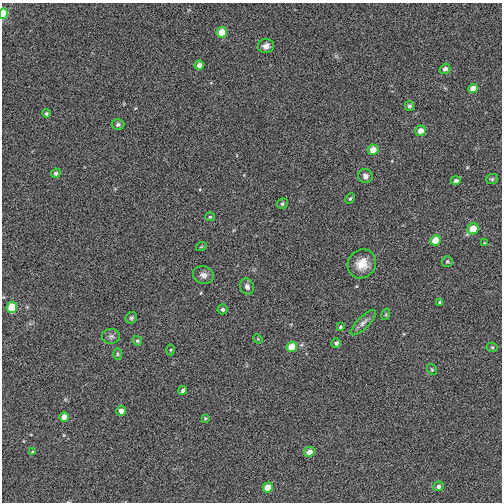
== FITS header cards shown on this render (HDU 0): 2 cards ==
NAXIS1  =                  500
NAXIS2  =                  500

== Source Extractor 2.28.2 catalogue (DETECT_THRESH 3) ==
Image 500 x 500 px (HDU 0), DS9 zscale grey, 1 PNG px = 1 image px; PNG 504 x 504 px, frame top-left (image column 1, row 500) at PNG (2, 3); each listed source drawn as its Kron ellipse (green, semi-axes under 4 px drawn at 4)
Background -0.00119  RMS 0.035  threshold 0.106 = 3 sigma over >= 5 px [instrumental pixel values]
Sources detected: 50; all 50 listed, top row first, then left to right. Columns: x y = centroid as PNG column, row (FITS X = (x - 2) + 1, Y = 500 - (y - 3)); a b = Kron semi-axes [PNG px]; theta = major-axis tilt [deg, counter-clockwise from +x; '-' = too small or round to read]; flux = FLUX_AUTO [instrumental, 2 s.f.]
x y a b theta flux
3 14 5 4 - 70
222 32 5 5 - 43
266 46 8 7 - 14
199 65 5 4 - 11
445 69 5 5 - 9.8
473 89 5 4 - 24
409 106 5 4 - 4.8
46 113 4 4 - 3.8
118 124 6 5 - 4.8
420 131 5 5 - 20
373 150 5 5 - 25
56 173 5 4 - 7
365 176 7 7 - 11
492 179 6 5 - 3.7
456 180 5 4 - 5.1
350 199 5 4 - 3.3
282 204 6 5 - 4.5
210 217 5 4 - 3
473 229 6 5 - 40
435 240 5 5 - 47
484 243 4 3 - 1.9
201 247 5 3 - 2.2
447 261 6 5 - 3.8
362 264 15 13 52 36
203 275 11 8 -16 11
247 286 8 6 -63 8.7
440 302 4 4 - 4
12 307 5 5 - 72
223 309 5 5 - 4.9
386 314 6 3 72 2.5
131 318 6 5 - 4.4
363 323 17 6 46 12
340 327 3 3 - 2.7
111 336 9 7 4 7.7
258 339 5 4 - 2.2
137 341 5 4 - 3.4
336 343 5 4 - 6.3
292 347 5 5 - 42
492 347 5 5 - 3.3
170 350 5 3 - 2.5
117 354 6 4 89 3.3
432 370 6 4 -54 2.9
183 390 4 4 - 5.8
121 411 5 4 - 12
64 417 5 4 - 17
205 418 3 3 - 2.3
32 452 4 3 - 2.1
309 452 5 5 - 17
438 486 5 5 - 6.9
268 487 5 5 - 31
At the frame edge (FLAGS 8, measured only in part): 1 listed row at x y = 3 14